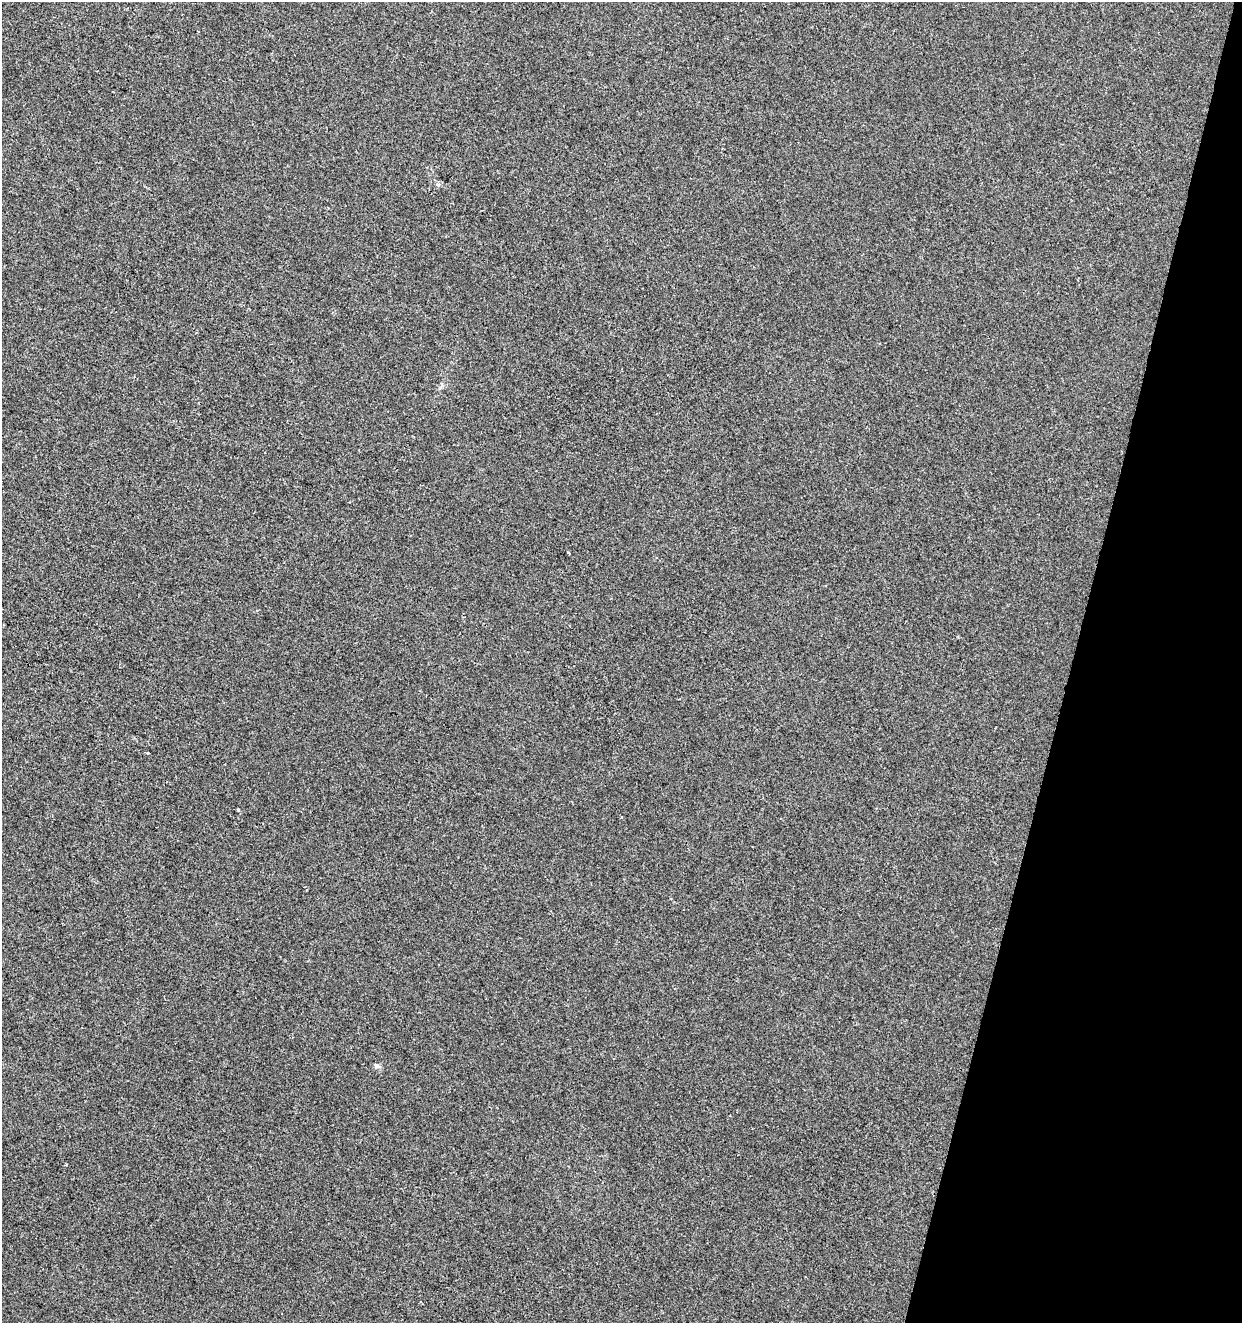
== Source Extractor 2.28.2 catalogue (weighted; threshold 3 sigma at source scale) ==
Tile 8 of 4 x 4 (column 4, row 2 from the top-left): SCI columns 3940-5179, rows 2651-3971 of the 5459 x 5293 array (HDU 1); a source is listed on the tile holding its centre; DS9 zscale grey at full resolution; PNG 1244 x 1325 px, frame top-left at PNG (2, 2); no overlay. Shown black and unused: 14% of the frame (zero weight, under 2 of 3 exposures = <1% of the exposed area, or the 3 px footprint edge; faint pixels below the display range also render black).
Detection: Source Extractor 2.28.2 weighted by HDU 2 'WHT'; one run over the whole footprint, this tile lists its part. Background -7.68e-04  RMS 0.0042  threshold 0.0188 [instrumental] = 3 sigma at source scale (4.5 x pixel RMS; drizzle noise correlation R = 1.50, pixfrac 1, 0.0396/0.0396 arcsec/px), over >= 5 px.
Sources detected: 5; all 5 listed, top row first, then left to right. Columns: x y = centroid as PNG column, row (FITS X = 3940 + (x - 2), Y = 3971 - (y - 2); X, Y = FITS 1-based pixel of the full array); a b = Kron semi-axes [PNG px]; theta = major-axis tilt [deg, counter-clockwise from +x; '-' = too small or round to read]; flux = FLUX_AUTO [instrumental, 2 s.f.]
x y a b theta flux
438 185 6 5 - 0.79
569 553 4 2 - 0.45
148 753 3 3 - 0.45
238 810 3 3 - 0.9
377 1066 9 5 -15 1.1